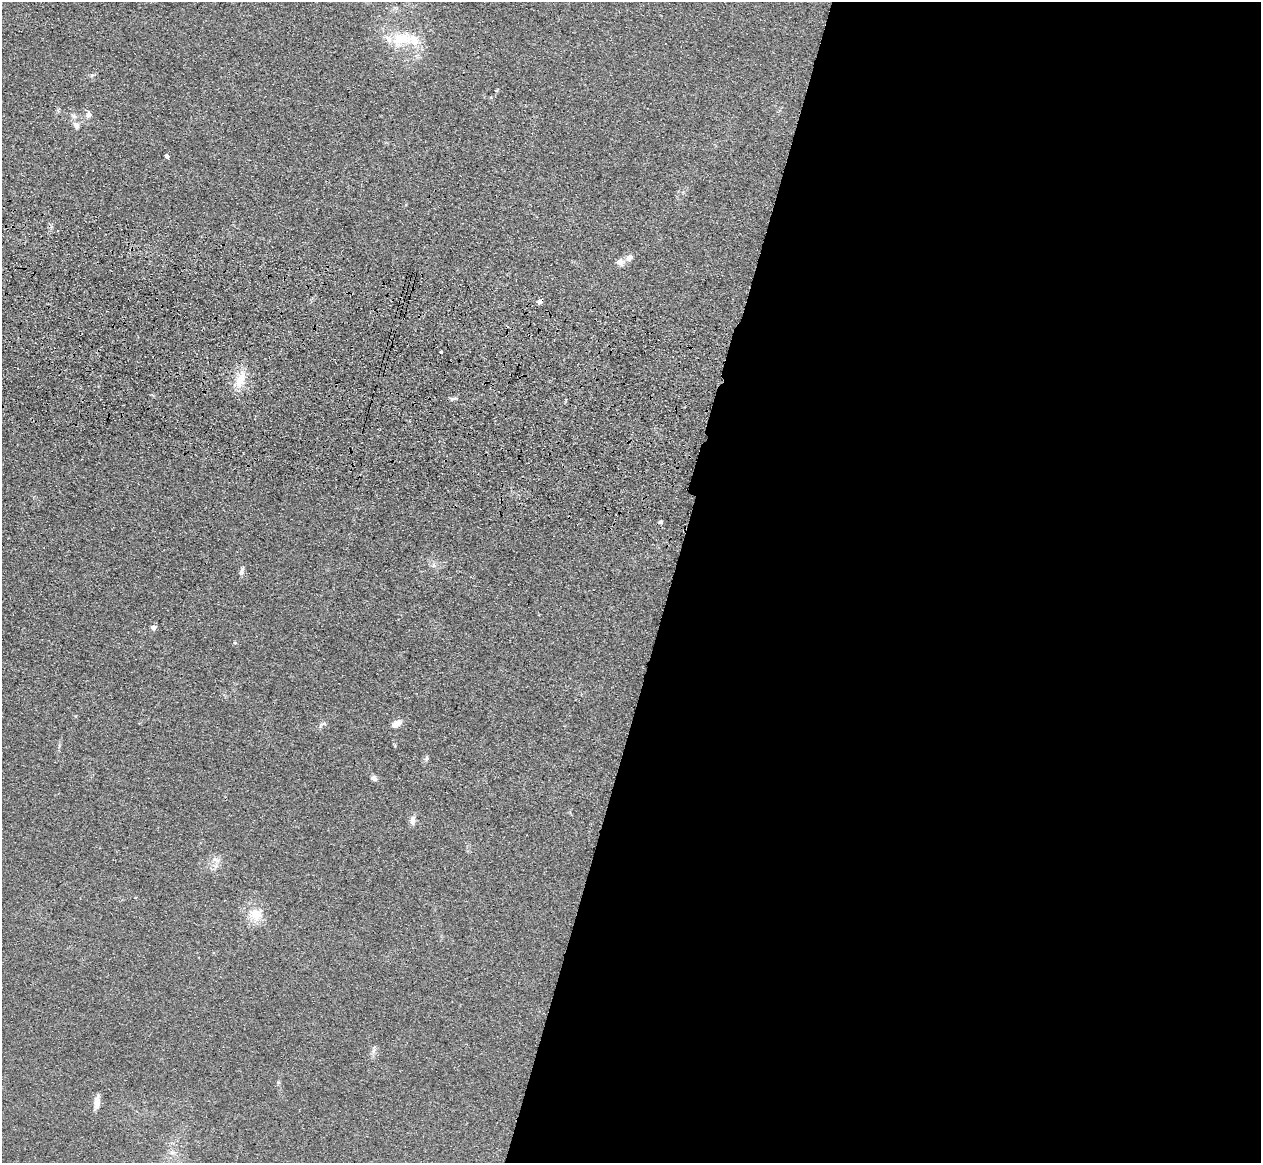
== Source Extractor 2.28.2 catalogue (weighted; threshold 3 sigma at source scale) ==
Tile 12 of 4 x 4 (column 4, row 3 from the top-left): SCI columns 3813-5071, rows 1524-2684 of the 5108 x 5248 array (HDU 1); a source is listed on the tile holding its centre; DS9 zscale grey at full resolution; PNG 1263 x 1165 px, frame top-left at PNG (2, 2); no overlay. Shown black and unused: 47% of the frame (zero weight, under 3 of 4 exposures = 6% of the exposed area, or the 3 px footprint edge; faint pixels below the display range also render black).
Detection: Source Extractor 2.28.2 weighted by HDU 2 'WHT'; one run over the whole footprint, this tile lists its part. Background 0.0613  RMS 0.0074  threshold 0.0333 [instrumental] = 3 sigma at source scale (4.5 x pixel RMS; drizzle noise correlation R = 1.50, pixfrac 1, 0.05/0.05 arcsec/px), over >= 5 px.
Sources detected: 24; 1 cosmic-ray / hot-pixel residue — not listed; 1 inside a brighter listed object's ellipse — not listed separately; the other 22 listed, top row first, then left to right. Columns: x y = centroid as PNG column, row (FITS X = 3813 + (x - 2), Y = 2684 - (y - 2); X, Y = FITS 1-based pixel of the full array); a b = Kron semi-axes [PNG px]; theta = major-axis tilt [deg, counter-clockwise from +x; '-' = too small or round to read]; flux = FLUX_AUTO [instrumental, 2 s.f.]
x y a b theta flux
401 39 30 17 10 25
92 75 6 5 - 1.2
89 115 9 7 74 3.1
76 126 10 7 -62 3.5
167 156 4 4 - 2.1
630 257 9 8 - 3.7
620 262 10 8 7 4
441 352 3 3 - 4.5
241 378 20 11 60 12
661 522 6 4 -20 1.2
242 571 11 5 69 2.3
154 627 5 4 - 4.2
235 643 5 4 - 1
324 723 7 4 0 1.3
397 723 14 8 29 4.3
426 758 8 4 81 1.3
374 778 7 6 - 2.3
413 820 13 6 84 3.3
215 859 7 4 18 2.1
256 915 21 17 -15 13
374 1051 9 4 80 2.1
97 1102 15 6 85 5.8